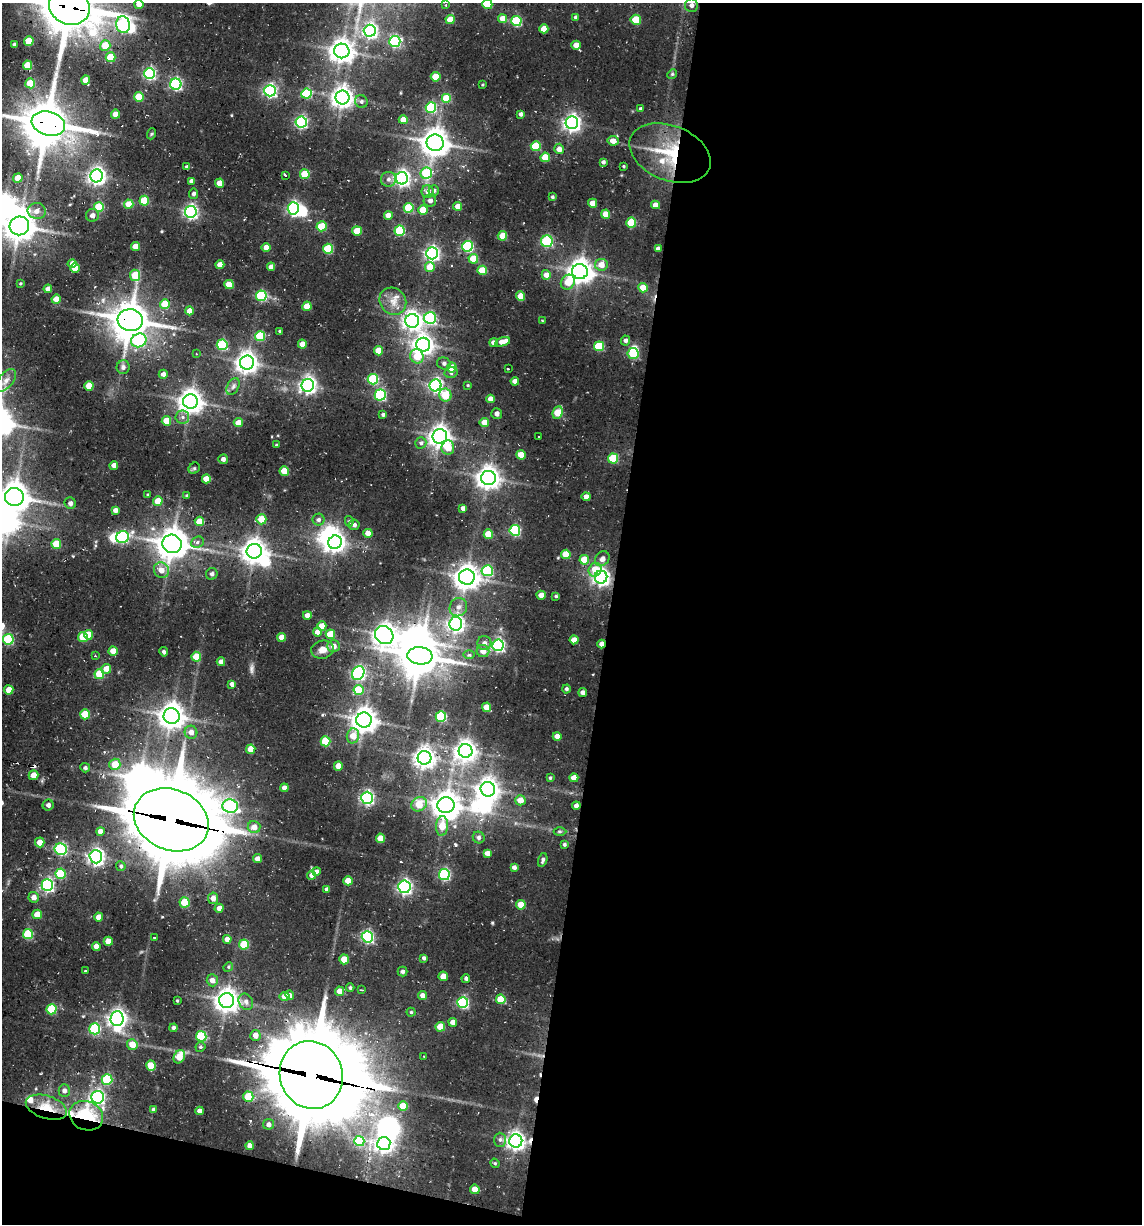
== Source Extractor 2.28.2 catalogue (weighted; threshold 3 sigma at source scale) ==
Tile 16 of 4 x 4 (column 4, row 4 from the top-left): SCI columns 3670-4809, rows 160-1381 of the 5313 x 5048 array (HDU 1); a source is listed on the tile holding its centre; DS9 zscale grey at full resolution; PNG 1144 x 1226 px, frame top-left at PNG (2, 3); each listed source drawn as its Kron ellipse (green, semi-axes under 4 px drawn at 4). Shown black and unused: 49% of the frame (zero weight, under 2 of 3 exposures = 12% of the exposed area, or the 3 px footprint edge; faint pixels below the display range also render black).
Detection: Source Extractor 2.28.2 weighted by HDU 2 'WHT'; one run over the whole footprint, this tile lists its part. Background 0.105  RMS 0.01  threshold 0.0465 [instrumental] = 3 sigma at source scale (4.5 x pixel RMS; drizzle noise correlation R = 1.50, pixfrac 1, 0.05/0.05 arcsec/px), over >= 5 px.
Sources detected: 386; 19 inside a brighter object's white glare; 7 cosmic-ray / hot-pixel residue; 1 long thin detection or spike segment (spike, bleed or trail) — neither listed nor drawn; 4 inside a brighter listed object's ellipse — not listed separately; the other 355 listed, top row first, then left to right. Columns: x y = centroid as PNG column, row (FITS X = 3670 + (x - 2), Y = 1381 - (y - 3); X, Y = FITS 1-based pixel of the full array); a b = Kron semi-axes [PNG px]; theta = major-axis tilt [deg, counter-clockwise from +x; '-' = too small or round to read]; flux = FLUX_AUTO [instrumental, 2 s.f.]
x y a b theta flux
139 4 4 4 - 7.6
487 4 5 5 - 26
446 5 4 4 - 1.1
691 5 7 6 - 4.1
69 7 20 18 -24 3500
576 17 4 3 - 1.8
503 19 4 4 - 11
450 20 4 4 - 14
636 20 5 5 - 25
516 21 5 5 - 63
123 25 8 7 - 150
544 29 4 4 - 13
370 31 6 6 - 250
29 41 5 4 - 23
395 41 6 5 - 110
14 44 3 3 - 1.3
576 45 4 4 - 9.6
105 46 5 5 - 18
342 51 8 7 - 780
110 57 5 5 - 24
27 65 4 4 - 19
149 74 5 5 - 120
672 74 5 4 - 1.3
436 77 5 4 - 19
86 80 4 4 - 9.7
30 83 5 5 - 25
176 84 5 5 - 120
483 85 4 3 - 0.9
270 91 6 5 - 180
307 94 5 5 - 49
139 97 5 4 - 25
342 97 7 7 - 590
447 98 5 5 - 29
361 101 6 6 - 2.4
431 108 5 5 - 74
641 109 4 4 - 2
116 114 4 4 - 12
521 114 4 3 - 2.6
403 120 4 4 - 9.1
301 122 5 5 - 120
572 123 6 6 - 360
48 124 17 12 -16 3300
151 134 6 3 70 1.1
613 141 5 5 - 8.4
435 143 8 8 - 1100
536 146 5 5 - 32
559 149 5 5 - 6.5
670 153 42 27 -22 62
545 157 5 5 - 24
603 162 4 4 - 2.1
623 166 3 3 - 0.97
187 167 4 3 - 2.6
426 173 6 5 - 53
305 174 5 5 - 28
97 176 6 6 - 390
285 176 3 3 - 9.1
18 178 5 4 - 15
402 178 6 6 - 300
389 179 7 7 - 3.8
191 181 4 4 - 3.1
220 183 4 4 - 12
434 190 5 5 - 2.2
428 192 6 6 - 5.9
194 194 5 4 - 2.8
552 197 4 4 - 1.6
430 200 6 6 - 3.7
144 201 5 5 - 30
593 203 4 4 - 13
129 204 4 4 - 14
655 205 4 4 - 8.1
458 206 4 4 - 7.4
99 207 5 5 - 36
293 208 6 5 - 180
409 208 5 5 - 39
423 210 4 4 - 19
37 211 9 8 - 5.7
191 212 6 6 - 220
606 214 4 4 - 16
92 215 6 6 - 4.3
388 215 4 4 - 7.9
631 223 5 5 - 30
19 226 10 9 - 1300
321 226 5 5 - 30
357 231 5 5 - 22
400 231 5 5 - 54
502 236 5 4 - 13
547 241 6 6 - 70
135 246 4 4 - 10
467 246 5 5 - 93
266 247 4 4 - 9.4
328 249 5 5 - 43
658 249 4 4 - 4.3
432 253 6 6 - 250
473 259 5 5 - 21
72 264 4 4 - 4.5
220 265 4 4 - 8.7
601 265 6 6 - 10
271 267 4 4 - 6.1
430 267 5 5 - 19
75 268 5 4 - 20
482 270 5 5 - 24
580 272 8 7 - 830
135 275 5 5 - 25
546 275 5 4 - 7.9
568 282 8 6 53 17
20 284 3 2 - 1
229 284 5 4 - 16
643 288 4 4 - 14
48 289 4 4 - 6.3
261 296 5 5 - 72
520 296 4 4 - 15
56 299 4 4 - 9.5
393 301 14 12 -47 11
165 304 5 5 - 23
307 306 5 4 - 14
189 311 4 4 - 10
430 318 6 6 - 91
130 320 12 11 - 1900
542 320 4 2 - 0.59
412 321 7 7 - 450
280 331 4 3 - 1.1
260 336 5 5 - 45
139 340 8 6 25 92
626 340 5 4 - 2.9
503 342 7 4 19 10
494 343 4 4 - 4.6
302 344 4 4 - 7.3
222 345 5 5 - 60
423 345 7 7 - 550
599 346 5 5 - 43
378 351 4 4 - 17
196 354 4 3 - 0.72
633 354 5 5 - 46
417 356 7 6 - 20
247 363 7 7 - 600
444 363 7 6 - 2.8
123 367 7 6 - 3.4
452 367 5 5 - 15
508 369 3 3 - 1.4
451 373 7 5 12 2.8
163 374 4 4 - 4.2
373 379 5 5 - 61
6 380 13 7 50 6.3
515 381 4 4 - 6.6
308 385 6 6 - 340
436 385 6 6 - 200
468 385 3 3 - 0.9
89 386 4 4 - 17
233 386 9 5 63 2.9
380 395 5 5 - 100
445 395 6 6 - 24
490 399 4 4 - 6.1
190 401 7 7 - 840
558 412 6 5 - 25
497 413 5 5 - 3.7
383 415 4 4 - 1.6
182 417 7 6 - 4.2
166 421 5 5 - 18
484 422 4 4 - 11
238 423 4 4 - 10
440 436 7 7 - 600
538 437 3 2 - 0.96
421 443 5 5 - 2.1
276 445 3 3 - 0.76
448 448 7 6 - 14
521 455 5 4 - 13
613 458 5 5 - 38
223 459 5 4 - 3.4
114 465 4 4 - 7
194 468 6 5 - 1.4
284 471 4 4 - 18
488 478 7 7 - 740
206 479 4 4 - 13
147 495 4 3 - 1
187 496 4 4 - 1.2
14 497 9 9 - 1300
586 497 4 4 - 6.4
158 501 5 5 - 16
70 503 6 5 - 3.4
463 508 4 4 - 4.2
115 510 4 4 - 4.7
261 519 5 5 - 15
318 520 6 6 - 2.9
199 521 5 4 - 15
349 521 5 4 - 1.6
354 525 5 5 - 2.7
515 530 5 5 - 84
368 533 4 4 - 8.9
488 534 5 4 - 20
122 537 6 6 - 85
197 542 6 5 - 2.6
335 542 7 6 - 510
56 544 5 5 - 23
172 544 10 9 - 1400
254 551 7 7 - 850
566 554 5 4 - 16
602 559 8 6 46 5
584 560 5 5 - 21
161 570 8 7 - 8.3
595 570 7 6 - 15
487 571 5 5 - 91
212 574 6 5 - 2.9
467 577 8 7 - 890
601 577 6 6 - 370
541 595 4 4 - 9.5
556 596 4 3 - 1.1
458 607 9 8 - 5.6
307 615 4 4 - 6.3
456 624 7 6 - 330
322 626 5 4 - 13
317 632 4 4 - 6.2
330 634 5 4 - 20
88 635 5 4 - 12
384 635 10 8 -45 640
83 637 5 5 - 28
282 637 4 4 - 9.3
8 639 5 5 - 65
574 640 4 4 - 8.3
484 643 7 7 - 4.3
602 644 4 4 - 6.3
498 645 6 5 - 160
333 646 6 6 - 6.1
322 650 11 9 13 6.9
113 651 4 4 - 10
483 651 6 6 - 7.3
164 652 5 4 - 1.8
469 655 6 4 0 1.6
95 656 3 2 - 0.76
420 656 12 8 -6 1900
196 657 5 5 - 22
221 662 4 4 - 5.9
106 669 5 5 - 10
358 673 7 6 - 180
99 674 5 5 - 31
232 684 4 4 - 3.2
566 689 4 4 - 2
9 690 4 4 - 13
359 690 5 5 - 33
583 692 4 4 - 4.3
487 707 4 4 - 15
85 714 5 5 - 27
172 716 8 8 - 920
441 716 5 5 - 65
364 720 7 7 - 910
191 732 6 6 - 5.9
353 736 7 6 - 12
557 736 4 4 - 7
325 741 5 5 - 39
251 749 4 4 - 16
466 751 7 7 - 590
424 758 7 7 - 570
115 764 6 5 - 17
338 766 4 4 - 11
85 768 5 4 - 2.2
33 775 5 5 - 9.5
550 778 4 4 - 1.2
574 778 4 4 - 9.6
284 788 4 4 - 5.5
488 789 7 7 - 620
367 798 6 6 - 180
520 800 5 5 - 10
419 804 8 6 33 19
48 805 5 5 - 3.1
446 805 8 8 - 990
230 806 8 7 - 120
576 806 4 4 - 4.5
171 820 38 30 -23 7800
442 826 10 6 86 16
254 827 6 6 - 7.9
100 831 4 4 - 6
560 831 6 4 0 1.5
479 837 6 5 - 2.5
380 838 5 4 - 14
40 842 5 4 - 10
564 844 4 4 - 1.7
61 849 6 5 - 100
487 853 4 4 - 5.8
96 857 6 6 - 300
257 859 4 4 - 6
543 860 7 4 72 2.4
121 866 5 4 - 1.8
514 867 4 4 - 3.6
316 871 4 4 - 2.7
60 874 5 5 - 45
444 874 5 5 - 100
312 875 4 4 - 5.1
348 881 4 4 - 12
47 885 6 5 - 150
404 887 6 6 - 220
327 889 4 4 - 3.4
34 897 5 5 - 6
213 898 5 5 - 6.4
185 902 5 5 - 27
521 905 5 4 - 18
219 908 4 4 - 4.7
37 914 5 4 - 13
99 917 4 4 - 10
28 934 5 5 - 46
367 937 5 5 - 140
154 938 3 2 - 0.83
227 939 4 4 - 7
108 941 4 4 - 11
244 944 5 5 - 31
96 946 4 4 - 8.1
424 958 4 3 - 2.2
344 959 5 4 - 16
228 967 5 4 - 1.2
85 971 3 2 - 0.85
403 972 5 5 - 2.5
443 976 5 4 - 9.1
466 978 4 4 - 1.9
212 980 6 5 - 5.4
350 988 4 3 - 1.5
361 990 3 2 - 1.2
340 991 4 4 - 7.3
290 995 5 4 - 3.4
423 995 4 4 - 5.7
285 997 5 4 - 9.7
501 999 5 5 - 21
177 1001 3 3 - 0.96
227 1001 7 7 - 800
246 1002 8 7 - 4.1
463 1002 5 5 - 110
52 1009 5 5 - 38
411 1012 4 4 - 1.3
117 1018 7 6 - 400
453 1022 4 4 - 5.8
440 1027 5 4 - 17
173 1028 4 4 - 2.7
95 1029 5 5 - 75
255 1035 5 5 - 7.1
201 1036 5 5 - 58
132 1045 5 5 - 12
200 1047 5 4 - 1.8
424 1056 3 2 - 0.83
179 1057 7 5 63 16
151 1066 5 5 - 21
311 1075 34 31 -71 9300
107 1079 5 5 - 57
64 1091 6 5 - 3.4
98 1097 6 6 - 170
248 1097 5 5 - 27
403 1106 5 4 - 20
46 1107 21 11 -18 21
153 1110 4 4 - 2.2
200 1111 4 4 - 4.8
86 1116 17 14 -25 69
269 1124 5 5 - 3
500 1140 7 6 - 2.7
359 1141 5 5 - 44
516 1141 6 6 - 440
384 1144 6 6 - 390
250 1146 4 4 - 8
495 1163 5 4 - 1.2
475 1189 5 4 - 14
Overlapping masked pixels (flux is a lower limit): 9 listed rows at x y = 69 7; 48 124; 670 153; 130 320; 602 644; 171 820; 311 1075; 46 1107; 86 1116
Isophote crosses this tile's border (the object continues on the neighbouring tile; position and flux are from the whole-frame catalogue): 6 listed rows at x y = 139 4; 487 4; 69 7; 48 124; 19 226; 14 497